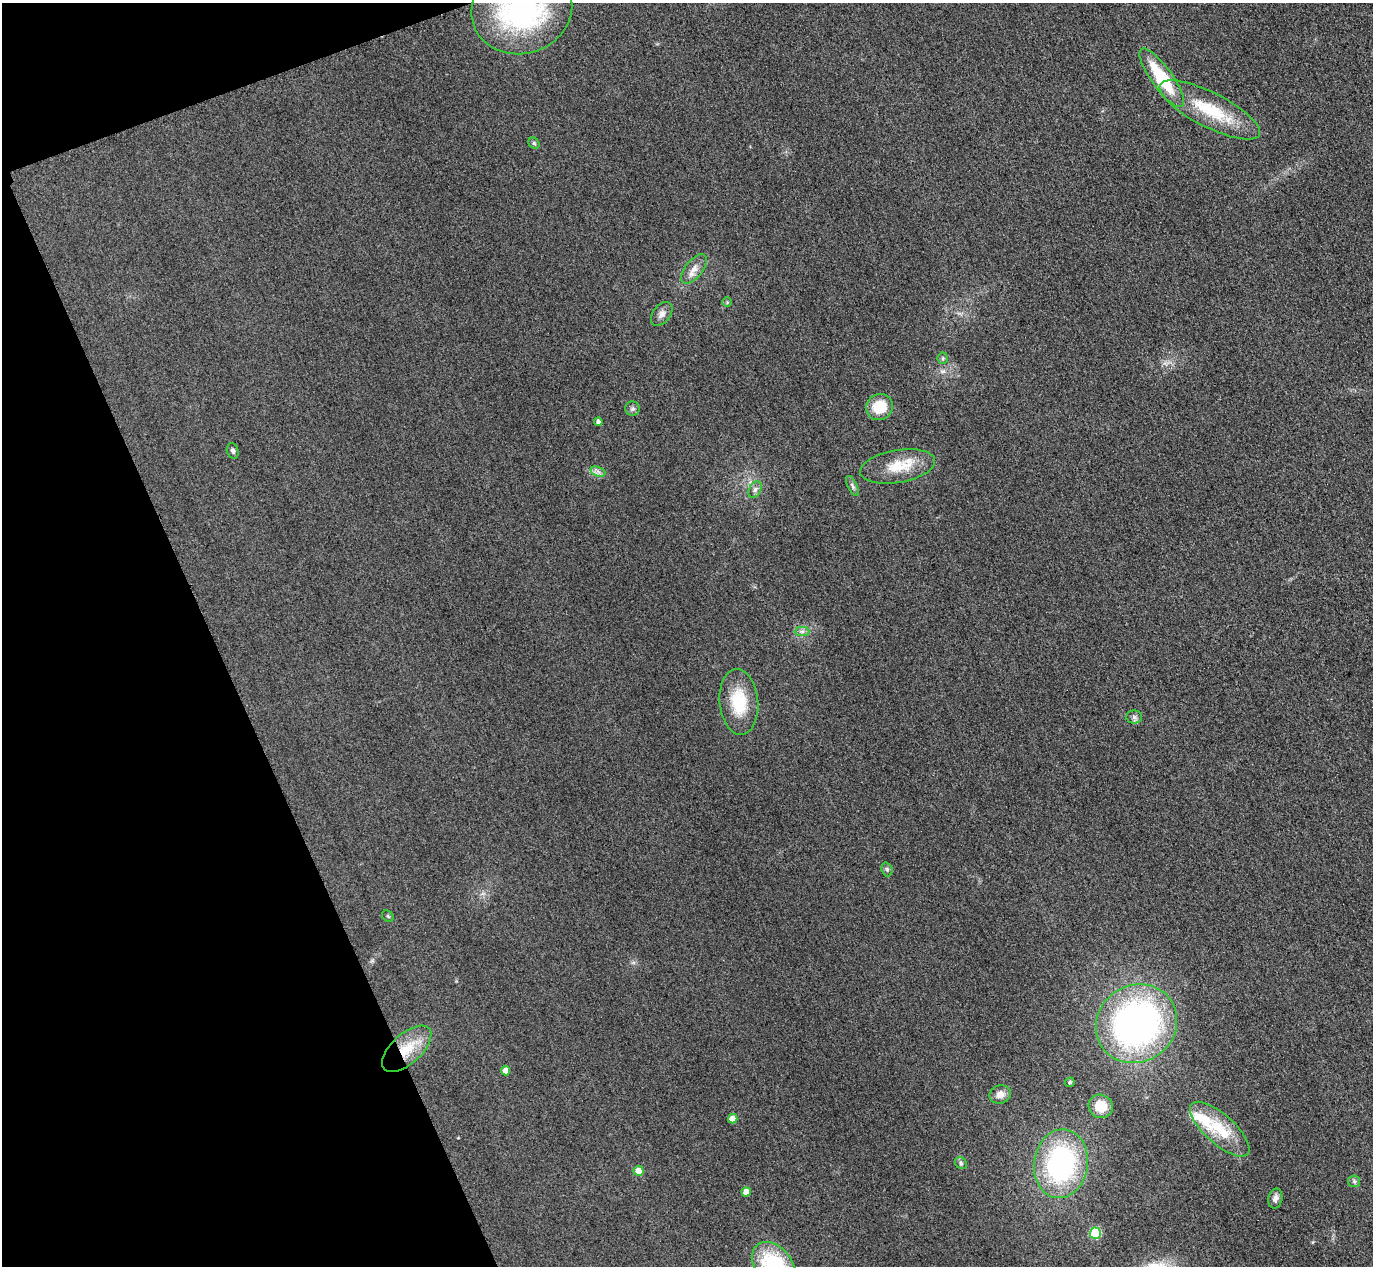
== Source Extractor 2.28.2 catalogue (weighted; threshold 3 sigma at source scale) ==
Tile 5 of 4 x 4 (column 1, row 2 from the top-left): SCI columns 31-1401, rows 2833-4096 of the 5546 x 5533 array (HDU 1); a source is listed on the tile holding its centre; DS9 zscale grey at full resolution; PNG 1375 x 1268 px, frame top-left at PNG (2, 3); each listed source drawn as its Kron ellipse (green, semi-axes under 4 px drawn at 4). Shown black and unused: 18% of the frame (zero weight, under 3 of 4 exposures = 3% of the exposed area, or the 3 px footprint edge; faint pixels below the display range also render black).
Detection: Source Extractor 2.28.2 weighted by HDU 2 'WHT'; one run over the whole footprint, this tile lists its part. Background 0.146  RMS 0.019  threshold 0.0864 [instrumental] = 3 sigma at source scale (4.5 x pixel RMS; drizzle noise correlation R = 1.50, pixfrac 1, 0.05/0.05 arcsec/px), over >= 5 px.
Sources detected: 38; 1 inside a brighter listed object's ellipse — not listed separately; the other 37 listed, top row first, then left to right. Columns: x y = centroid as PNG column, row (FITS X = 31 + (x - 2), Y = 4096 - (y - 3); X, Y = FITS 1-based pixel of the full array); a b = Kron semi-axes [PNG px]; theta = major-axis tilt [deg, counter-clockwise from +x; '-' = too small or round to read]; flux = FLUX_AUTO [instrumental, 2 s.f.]
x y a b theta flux
522 9 51 44 16 390
1162 78 35 10 -54 110
1210 110 55 17 -27 110
534 143 6 5 - 3
694 269 17 8 51 16
727 302 5 4 - 2.5
662 314 13 8 52 11
943 358 6 5 - 2.8
879 407 14 12 33 52
633 409 7 7 - 4.9
598 422 4 4 - 7.1
233 451 8 6 -71 5.2
898 466 38 16 10 59
598 472 8 4 -19 6.1
853 486 11 4 -64 5.1
755 490 9 5 63 6.3
802 631 7 4 0 5
739 702 33 19 -85 78
1134 717 8 6 0 5.5
887 869 7 5 -70 3.8
388 916 6 5 - 2.9
1137 1024 42 38 35 730
407 1049 30 15 42 62
506 1071 5 4 - 15
1070 1082 5 4 - 3.2
1000 1094 11 9 19 14
1101 1106 12 11 - 40
733 1119 5 4 - 23
1220 1129 37 14 -42 74
961 1163 6 5 - 3.7
1061 1164 34 26 82 330
639 1171 5 5 - 24
1354 1181 6 5 - 3.5
746 1192 4 4 - 16
1275 1198 10 7 77 8.9
1095 1233 5 5 - 110
774 1266 27 18 -53 180
Overlapping masked pixels (flux is a lower limit): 2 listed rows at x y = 522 9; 407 1049
Isophote crosses this tile's border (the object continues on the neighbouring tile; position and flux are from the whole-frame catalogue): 2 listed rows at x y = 522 9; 774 1266